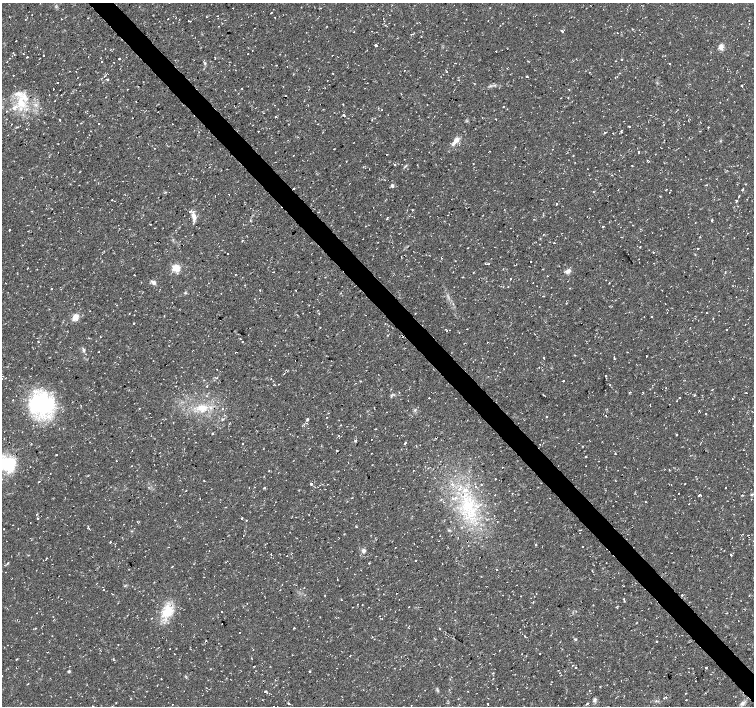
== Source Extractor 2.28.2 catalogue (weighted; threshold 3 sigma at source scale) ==
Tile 6 of 4 x 4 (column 2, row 2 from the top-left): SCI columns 1505-3008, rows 2958-4365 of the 6017 x 5986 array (HDU 1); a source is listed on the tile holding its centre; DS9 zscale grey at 2 x 2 block average (1 PNG px = mean of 2 x 2 image px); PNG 756 x 708 px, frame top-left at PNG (2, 3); no overlay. Shown black and unused: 4% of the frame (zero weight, under 2 of 3 exposures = <1% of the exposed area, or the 3 px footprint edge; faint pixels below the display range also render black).
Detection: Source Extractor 2.28.2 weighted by HDU 2 'WHT'; one run over the whole footprint, this tile lists its part. Background 0.0198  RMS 0.003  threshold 0.0135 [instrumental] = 3 sigma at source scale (4.5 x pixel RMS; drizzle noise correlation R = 1.50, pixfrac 1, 0.0396/0.0396 arcsec/px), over >= 5 px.
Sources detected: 374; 1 inside a brighter object's white glare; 28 cosmic-ray / hot-pixel residue — not listed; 1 coinciding with a brighter row at this scale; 7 inside a brighter listed object's ellipse — not listed separately; the other 337 listed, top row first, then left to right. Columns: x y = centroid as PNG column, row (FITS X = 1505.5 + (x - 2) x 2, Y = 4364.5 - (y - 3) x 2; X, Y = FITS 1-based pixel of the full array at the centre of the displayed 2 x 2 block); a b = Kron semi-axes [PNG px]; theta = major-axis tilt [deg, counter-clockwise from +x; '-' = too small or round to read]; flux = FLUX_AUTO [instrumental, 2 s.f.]
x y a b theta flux
233 8 2 2 - 0.31
271 12 2 2 - 7.3
176 17 2 2 - 0.33
206 17 2 2 - 0.47
61 19 2 2 - 1.5
168 19 2 2 - 1.3
25 20 2 2 - 0.33
189 21 3 2 - 0.55
384 21 2 2 - 0.92
488 21 2 2 - 0.23
417 23 2 2 - 0.39
219 26 2 2 - 0.42
633 29 2 2 - 0.54
372 31 2 2 - 0.26
562 31 2 2 - 5.7
617 33 2 2 - 0.59
421 37 2 2 - 0.39
376 45 2 2 - 24
721 47 7 5 76 3.4
105 48 2 2 - 0.46
496 51 2 2 - 0.48
13 52 2 2 - 0.42
23 54 2 2 - 0.32
14 55 2 2 - 0.5
43 55 2 2 - 1.3
332 55 2 2 - 0.72
27 57 2 2 - 1.6
9 58 2 2 - 0.36
119 58 2 2 - 3.1
215 58 2 2 - 0.36
616 61 2 2 - 0.87
102 62 2 2 - 0.7
114 62 2 2 - 0.3
455 63 2 2 - 0.47
670 64 2 2 - 2.1
276 65 2 2 - 0.27
404 71 2 2 - 0.35
447 72 2 2 - 0.47
589 72 2 2 - 0.4
620 73 2 2 - 0.29
13 75 2 2 - 1.8
526 76 2 2 - 0.76
108 79 2 2 - 3.9
57 82 2 2 - 1.8
79 84 2 2 - 1.1
138 86 2 2 - 0.28
742 86 2 2 - 1.8
242 88 2 2 - 0.49
53 89 2 2 - 2.3
61 95 2 2 - 0.29
285 96 2 2 - 4.4
561 98 2 2 - 0.26
136 101 2 2 - 0.24
21 102 17 10 -79 17
343 104 3 2 - 0.3
503 107 2 2 - 1.7
382 109 2 2 - 0.82
7 111 2 2 - 0.71
343 115 2 2 - 2.7
275 117 3 2 - 0.39
482 117 2 2 - 0.28
132 118 2 2 - 0.35
496 119 2 2 - 0.76
60 120 2 2 - 2.9
11 124 2 2 - 0.41
98 124 2 2 - 0.85
172 124 2 2 - 0.36
318 124 2 2 - 0.47
441 124 2 2 - 0.25
629 126 2 2 - 0.73
708 127 2 2 - 0.51
258 131 2 2 - 1.2
605 132 2 2 - 1.5
621 132 2 2 - 1.2
613 133 2 2 - 0.41
454 143 15 5 35 4
154 148 2 2 - 0.37
334 149 2 2 - 0.31
639 152 3 2 - 0.52
386 154 2 2 - 0.53
573 155 2 2 - 0.49
293 156 2 2 - 0.78
647 160 2 2 - 0.31
346 161 2 2 - 0.46
394 164 3 2 - 0.52
450 164 2 2 - 0.23
632 166 2 2 - 0.43
179 173 2 2 - 0.65
612 175 2 2 - 0.3
745 184 2 2 - 0.46
707 185 2 2 - 0.31
392 186 4 3 - 1.7
742 189 3 2 - 1.7
618 190 2 2 - 0.23
666 190 3 2 - 0.33
593 192 2 2 - 0.35
669 192 2 2 - 0.24
229 194 2 2 - 0.25
660 196 3 2 - 0.36
739 196 3 2 - 0.55
112 199 2 2 - 0.24
737 201 2 2 - 2.4
557 204 2 2 - 3.6
412 210 2 2 - 0.39
194 216 9 5 -72 4.3
387 218 3 2 - 0.78
712 220 2 2 - 2
633 225 2 2 - 0.76
603 226 3 2 - 0.59
9 230 2 2 - 3.5
28 231 2 2 - 1.6
747 233 2 2 - 1.9
700 237 2 2 - 0.24
242 240 3 2 - 0.41
554 243 2 2 - 0.84
132 244 2 2 - 0.31
22 245 2 2 - 0.39
640 247 3 2 - 0.4
468 248 2 2 - 0.27
698 249 2 2 - 0.91
653 252 3 2 - 0.32
227 254 2 2 - 0.43
401 257 2 2 - 0.32
441 258 2 2 - 0.92
530 261 2 2 - 2.5
424 262 2 2 - 0.51
485 263 2 2 - 0.37
488 264 2 2 - 0.46
176 268 3 3 - 38
27 269 2 2 - 0.88
568 271 7 5 22 3
273 272 2 2 - 1.7
725 272 3 2 - 0.33
473 273 2 2 - 0.5
236 274 2 2 - 0.38
134 275 2 2 - 2.5
548 276 2 2 - 0.32
462 277 2 2 - 0.35
510 278 2 2 - 1.5
153 282 6 4 -35 2.1
533 283 2 2 - 0.71
609 283 3 2 - 0.45
733 286 2 2 - 0.4
51 289 2 2 - 0.5
260 290 2 2 - 2.1
296 290 2 2 - 1.9
185 293 3 3 - 0.69
736 297 2 2 - 0.34
89 311 2 2 - 0.29
129 313 2 2 - 0.43
706 313 2 2 - 0.46
415 314 2 2 - 0.47
134 315 2 2 - 0.29
164 315 2 2 - 0.47
366 315 2 2 - 1.3
75 317 8 6 61 5.9
651 317 2 2 - 0.33
713 318 2 2 - 0.31
134 323 2 2 - 1.2
745 324 2 2 - 0.24
727 329 2 2 - 0.32
447 331 2 2 - 0.45
100 337 2 2 - 0.37
402 337 2 2 - 0.19
242 342 2 2 - 1.4
487 342 2 2 - 0.7
84 350 5 4 - 1.5
99 352 2 2 - 1.4
235 352 2 2 - 0.55
575 355 2 2 - 0.4
646 356 2 2 - 1.5
544 358 2 2 - 3.7
614 358 2 2 - 1.4
153 361 2 2 - 0.25
539 367 2 2 - 0.24
217 370 2 2 - 0.56
366 370 2 2 - 0.35
287 371 2 2 - 0.34
606 376 2 2 - 1.7
217 378 2 2 - 0.59
2 379 2 2 - 0.45
204 380 2 2 - 0.34
273 381 2 2 - 0.23
563 381 2 2 - 2.9
610 385 2 2 - 1.1
207 386 3 2 - 0.53
666 388 2 2 - 0.81
712 390 3 2 - 0.37
630 392 4 2 - 0.34
654 392 2 2 - 0.2
746 393 2 2 - 0.51
543 395 2 2 - 0.67
429 398 2 2 - 0.42
679 398 2 2 - 0.43
41 404 31 26 -1 68
650 405 2 2 - 0.33
139 408 2 2 - 0.28
203 408 12 8 -17 8.8
222 409 2 2 - 2.2
328 413 2 2 - 0.29
706 413 2 2 - 0.62
606 415 2 2 - 4
547 416 2 2 - 1.4
223 419 5 2 - 0.71
307 419 3 3 - 0.96
173 423 2 2 - 0.31
340 425 3 2 - 0.46
327 426 2 2 - 0.28
213 433 3 2 - 0.61
151 436 2 2 - 0.26
371 439 2 2 - 0.31
355 441 4 3 - 0.7
242 443 2 2 - 0.61
405 443 2 2 - 1.7
540 444 2 2 - 0.24
582 446 2 2 - 1
263 449 2 2 - 0.44
371 453 2 2 - 0.25
615 453 2 2 - 0.71
56 455 2 2 - 0.62
586 457 2 2 - 0.77
116 461 2 2 - 2.1
7 464 23 14 -10 34
372 465 2 2 - 0.26
586 466 2 2 - 0.23
502 467 2 2 - 1.5
413 470 2 2 - 0.23
669 470 2 2 - 0.49
495 479 2 2 - 0.77
39 481 2 2 - 0.81
311 484 2 2 - 9.2
327 484 2 2 - 0.19
481 484 2 2 - 0.34
685 484 2 2 - 1.6
476 486 2 2 - 0.87
264 488 2 2 - 2.4
726 488 2 2 - 1.1
512 493 2 2 - 0.36
678 493 2 2 - 0.58
752 494 4 3 - 0.84
495 495 2 2 - 0.26
699 495 2 2 - 1.1
453 498 4 3 - 1.2
675 499 2 2 - 0.28
443 502 3 2 - 0.62
526 502 2 2 - 0.38
645 502 2 2 - 0.97
689 504 2 2 - 0.29
466 505 20 7 89 17
478 506 4 4 - 1.8
494 516 2 2 - 0.25
38 518 2 2 - 3.1
242 518 2 2 - 20
175 520 2 2 - 0.29
246 520 2 2 - 0.53
497 521 2 2 - 0.64
356 526 3 2 - 0.43
4 529 2 2 - 0.41
89 529 4 2 - 0.45
449 530 3 2 - 0.57
344 534 2 2 - 0.44
743 534 2 2 - 0.19
748 535 2 2 - 0.39
110 542 2 2 - 0.69
267 543 2 2 - 0.26
536 544 2 2 - 0.59
749 544 2 2 - 0.28
582 547 2 2 - 1.2
364 551 6 4 71 1.8
271 554 2 2 - 0.39
730 554 3 2 - 0.39
287 556 2 2 - 0.34
46 558 3 2 - 0.52
416 560 2 2 - 1.1
278 562 2 2 - 0.24
7 563 4 2 - 0.6
606 563 2 2 - 1.1
172 567 3 2 - 0.58
497 570 2 2 - 1.3
337 580 2 2 - 0.27
125 586 3 2 - 0.63
624 586 2 2 - 0.27
103 589 2 2 - 0.97
112 594 2 2 - 0.38
536 594 2 2 - 0.72
521 596 2 2 - 0.26
341 599 2 2 - 0.34
624 599 3 2 - 0.55
533 602 2 2 - 0.58
247 603 2 2 - 0.33
362 604 2 2 - 0.31
409 607 2 2 - 0.61
167 612 20 14 48 17
222 612 2 2 - 0.44
726 613 3 2 - 0.39
382 619 2 2 - 0.25
636 623 3 2 - 0.4
308 626 2 2 - 0.43
35 628 3 2 - 0.45
294 628 2 2 - 1.9
440 629 2 2 - 2.2
420 631 2 2 - 0.23
239 632 2 2 - 0.69
52 636 2 2 - 0.68
525 636 2 2 - 0.86
575 639 4 3 - 0.77
206 641 2 2 - 0.34
657 642 2 2 - 2.2
118 644 2 2 - 0.38
170 648 2 2 - 0.29
540 653 2 2 - 0.93
350 655 2 2 - 0.33
526 656 2 2 - 0.31
254 666 2 2 - 0.38
706 667 2 2 - 0.62
69 671 3 3 - 1
310 672 2 2 - 2
493 673 3 2 - 0.39
2 676 2 2 - 0.44
28 684 2 2 - 0.43
614 684 2 2 - 0.53
168 687 2 2 - 0.2
265 691 3 2 - 0.62
467 691 2 2 - 0.44
685 693 2 2 - 0.34
705 693 2 2 - 0.26
664 698 3 2 - 0.55
595 700 6 4 65 1.7
686 700 2 2 - 0.35
587 703 4 2 - 0.69
742 703 6 5 - 2.3
172 704 2 2 - 0.3
289 704 2 2 - 1.4
488 704 3 2 - 2.7
411 705 2 2 - 0.38
92 706 2 2 - 0.38
274 706 2 2 - 0.84
Overlapping masked pixels (flux is a lower limit): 2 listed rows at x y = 285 96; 606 415
Isophote crosses this tile's border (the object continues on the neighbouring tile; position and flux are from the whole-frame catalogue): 5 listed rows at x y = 2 379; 7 464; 2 676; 92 706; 274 706
Diffuse or blended objects may show on this block-average render without a row.